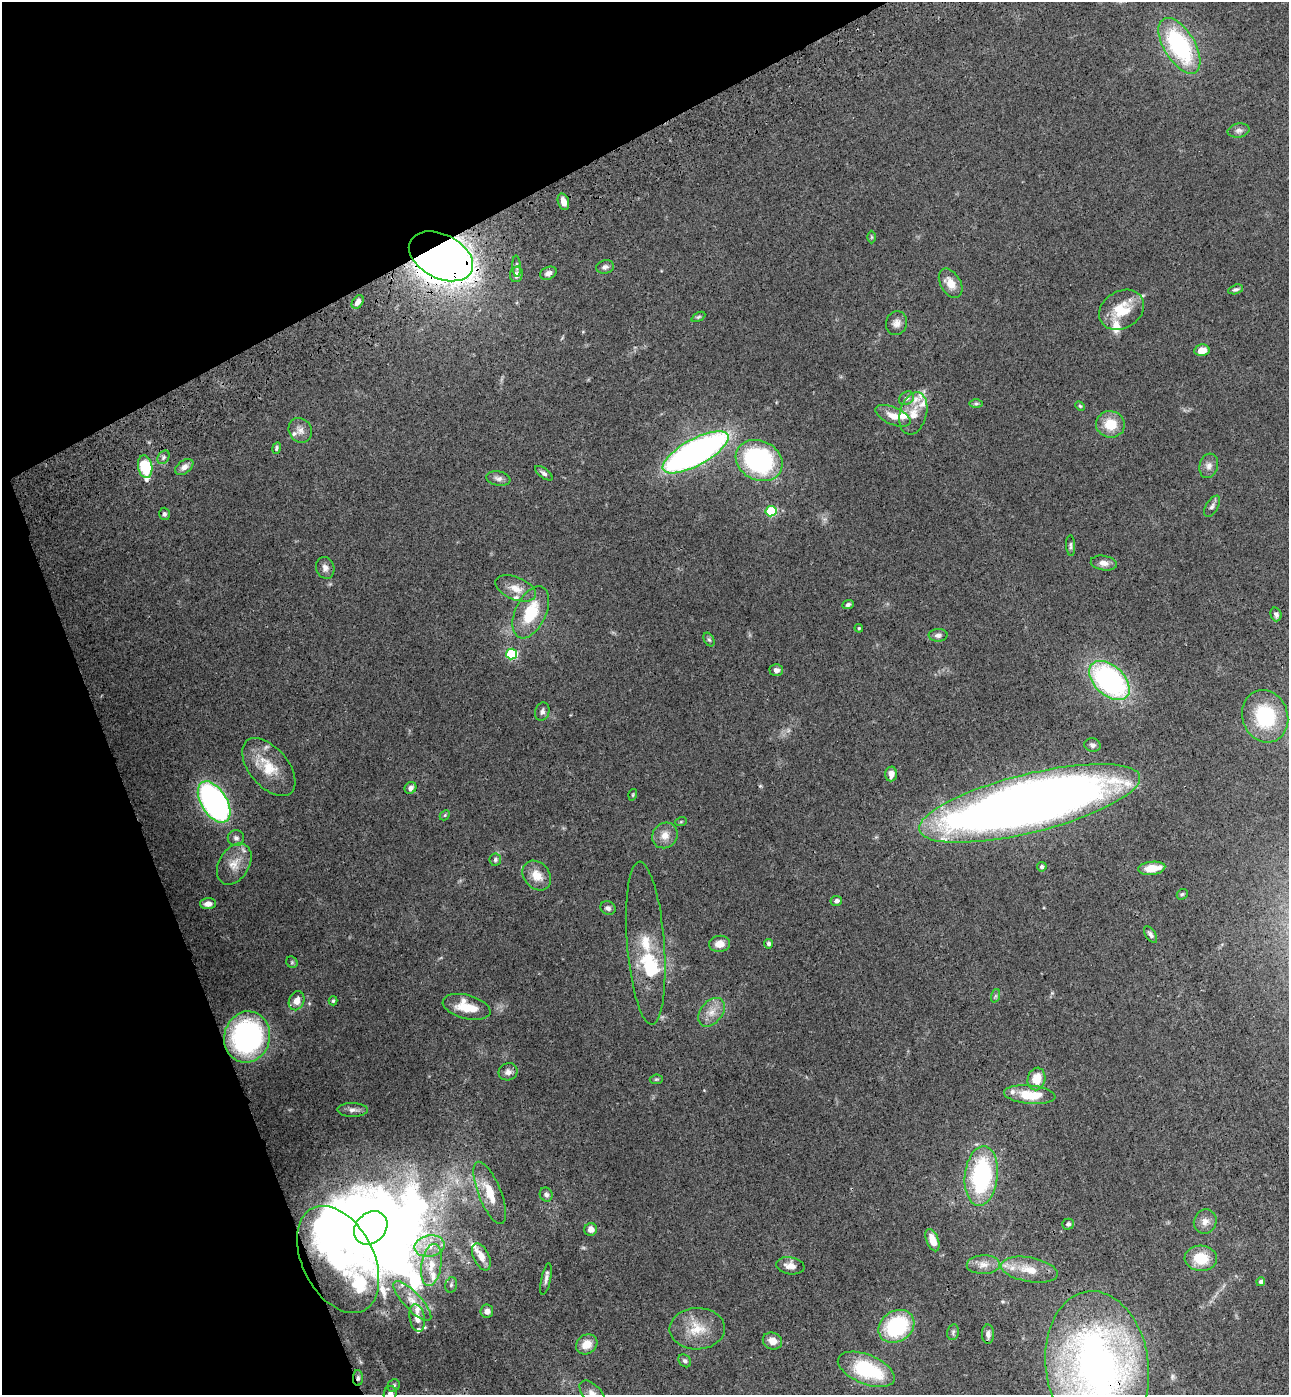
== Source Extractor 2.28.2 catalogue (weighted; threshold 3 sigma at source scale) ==
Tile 5 of 4 x 4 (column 1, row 2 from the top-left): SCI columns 344-1630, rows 2898-4290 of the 5706 x 5794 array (HDU 1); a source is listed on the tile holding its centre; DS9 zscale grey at full resolution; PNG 1291 x 1397 px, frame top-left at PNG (2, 2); each listed source drawn as its Kron ellipse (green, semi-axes under 4 px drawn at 4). Shown black and unused: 21% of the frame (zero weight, under 3 of 4 exposures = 6% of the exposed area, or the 3 px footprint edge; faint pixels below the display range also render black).
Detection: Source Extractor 2.28.2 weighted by HDU 2 'WHT'; one run over the whole footprint, this tile lists its part. Background 0.0787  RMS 0.0043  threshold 0.0195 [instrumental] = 3 sigma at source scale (4.5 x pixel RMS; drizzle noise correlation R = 1.50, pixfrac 1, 0.05/0.05 arcsec/px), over >= 5 px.
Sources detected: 145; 6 inside a brighter object's white glare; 1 long thin detection or spike segment (spike, bleed or trail) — neither listed nor drawn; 17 inside a brighter listed object's ellipse — not listed separately; the other 121 listed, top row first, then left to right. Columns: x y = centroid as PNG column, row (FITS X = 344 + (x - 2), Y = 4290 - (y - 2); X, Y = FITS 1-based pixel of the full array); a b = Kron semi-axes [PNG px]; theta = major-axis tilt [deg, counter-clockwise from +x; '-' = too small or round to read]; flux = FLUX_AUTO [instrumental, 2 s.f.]
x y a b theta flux
1179 46 31 15 -59 51
1239 130 11 7 10 1.6
563 202 8 5 -73 3.2
872 237 6 4 -90 0.54
441 256 34 22 -27 390
517 266 10 3 -87 0.81
605 267 9 6 10 1.3
548 273 8 6 23 1.8
516 274 8 6 77 1.9
951 283 16 10 -59 4.7
1236 289 8 4 15 0.91
358 302 7 5 55 2.4
1122 310 24 18 31 12
698 317 7 4 27 0.67
897 323 12 10 77 2.6
1202 350 7 5 11 4.4
907 398 8 6 31 1.4
976 403 7 4 0 0.78
1080 406 5 3 - 0.45
913 413 21 13 74 6.9
893 416 19 8 -24 4.4
1110 424 14 13 - 9.1
300 430 13 11 -56 2.8
276 448 6 3 78 0.65
696 452 37 13 29 170
163 457 7 5 57 1.1
759 461 24 19 -26 66
1209 466 12 9 74 2.4
145 467 11 7 -79 24
184 467 10 6 37 2.2
544 473 10 4 -38 1.1
498 478 12 7 -11 1.7
1212 506 12 6 59 1.5
771 511 5 5 - 29
164 514 6 5 - 0.88
1071 546 10 4 -87 0.92
1104 563 13 7 -9 2.7
325 568 11 9 -71 2
516 588 21 11 -22 5.3
848 605 6 4 25 0.93
531 612 28 15 64 17
1276 614 7 5 -73 1.3
859 628 4 4 - 0.46
938 635 9 6 2 1.4
709 640 7 5 -61 0.75
512 654 5 5 - 33
776 670 7 6 - 1.8
1109 681 24 14 -43 91
542 712 9 7 74 1.5
1265 716 26 22 -70 27
1093 745 8 6 -16 1.3
269 767 34 19 -50 12
891 774 7 6 - 2.9
410 788 6 5 - 1.7
633 795 6 3 71 0.43
214 802 23 13 -58 130
1030 803 113 29 14 610
445 815 6 4 47 0.54
681 822 6 3 19 0.42
665 835 13 12 - 4.2
236 838 8 8 - 1.5
495 860 6 6 - 0.91
234 864 22 15 58 6.5
1042 867 5 4 - 0.94
1152 868 13 6 6 7.5
537 876 16 12 -49 5.8
1182 894 6 5 - 0.6
836 901 6 5 - 1.5
208 904 8 5 3 2.4
608 908 8 6 -25 1.2
1151 935 9 5 -55 1.1
646 943 82 18 -85 18
720 944 10 8 7 4
768 944 4 4 - 1
292 962 6 5 - 0.63
995 996 7 4 71 0.7
297 1001 10 7 69 3.6
333 1001 4 3 - 0.6
467 1007 24 12 -14 10
712 1012 16 11 51 4.7
247 1037 26 23 76 87
508 1072 9 8 - 1.8
656 1079 6 4 7 0.58
1036 1079 11 9 79 7.6
1030 1095 26 9 -5 12
353 1110 15 7 -1 2
981 1176 30 16 84 55
490 1193 33 11 -68 9.6
546 1195 7 6 - 1.4
1205 1222 12 11 - 2.9
1068 1224 6 5 - 0.95
371 1228 18 15 44 480
591 1229 6 6 - 2.9
932 1240 12 6 -69 5.2
429 1246 15 10 11 6
481 1257 15 7 -65 4.4
1201 1258 16 12 -4 11
338 1259 57 35 -63 70
431 1265 21 10 81 6.6
983 1265 17 9 2 3.9
790 1266 14 8 -9 3.2
1029 1270 29 12 -10 8.5
546 1279 16 5 78 1.7
1261 1282 4 4 - 1.5
451 1285 8 5 74 0.95
412 1301 26 9 -47 5.6
487 1311 6 6 - 2.2
417 1318 14 7 -79 3.4
896 1326 19 15 34 34
697 1329 27 20 1 11
953 1332 8 5 78 0.95
988 1334 10 6 -90 1.7
772 1341 10 8 -24 3.3
587 1344 11 9 35 5.2
685 1361 7 5 -45 1
1097 1366 76 51 -83 230
866 1369 30 14 -22 31
358 1378 8 5 88 1.1
394 1385 6 5 - 0.86
390 1394 7 6 - 1.4
592 1394 16 9 -47 3.4
Overlapping masked pixels (flux is a lower limit): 6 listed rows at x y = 441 256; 696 452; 1030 803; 338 1259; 1097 1366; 358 1378
Isophote crosses this tile's border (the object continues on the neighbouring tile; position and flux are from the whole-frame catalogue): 3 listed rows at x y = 1097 1366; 390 1394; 592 1394